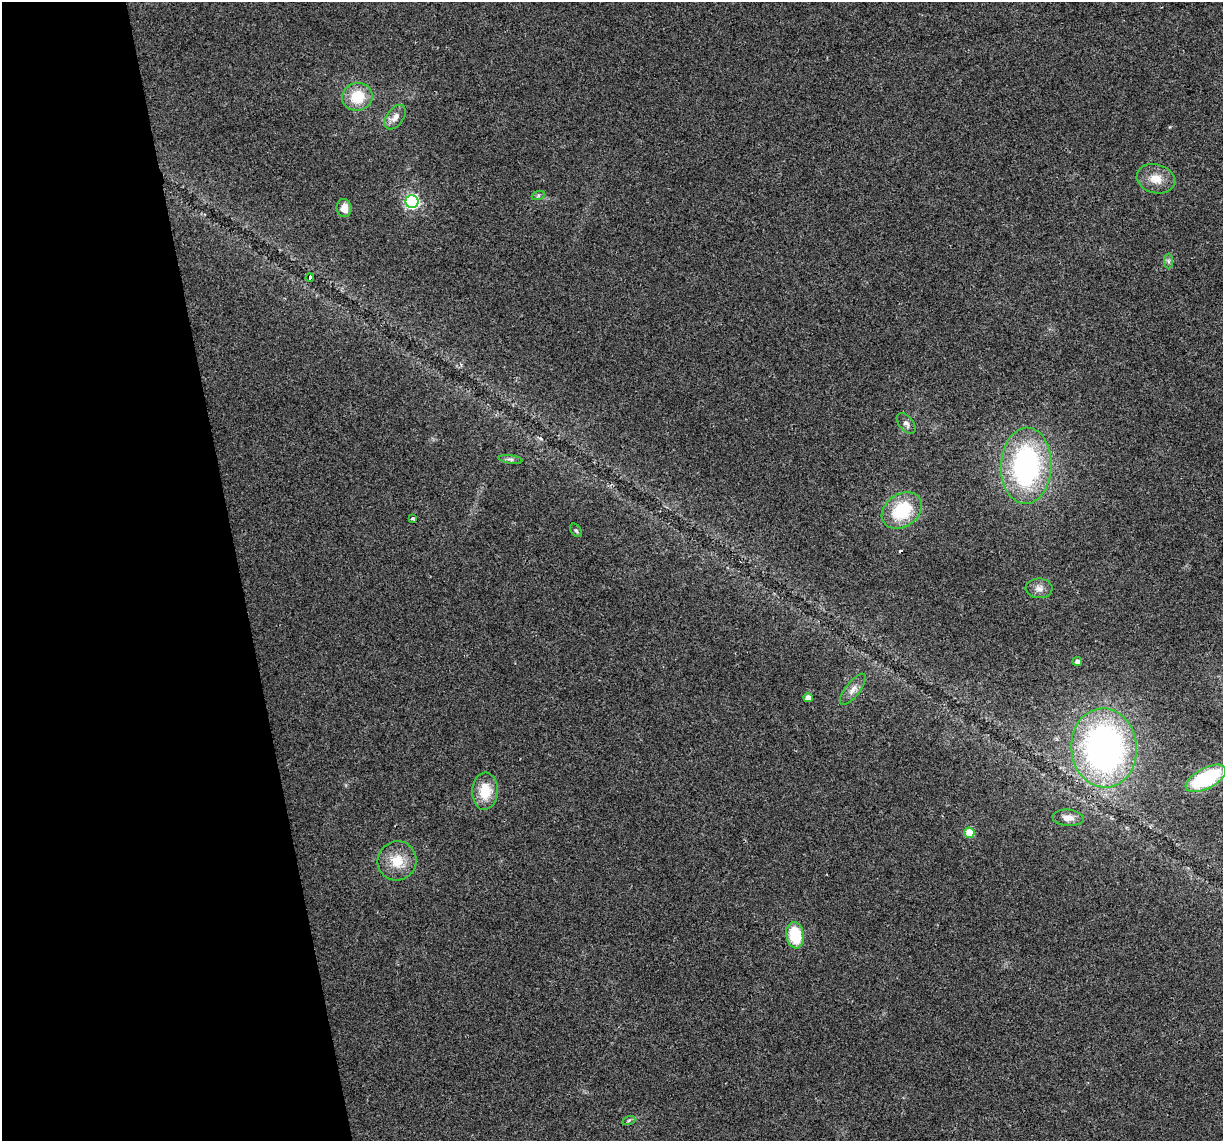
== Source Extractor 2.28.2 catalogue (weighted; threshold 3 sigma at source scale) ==
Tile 5 of 4 x 4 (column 1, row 2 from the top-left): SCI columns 1-1221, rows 2353-3491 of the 4883 x 4659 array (HDU 1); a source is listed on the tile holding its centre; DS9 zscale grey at full resolution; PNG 1225 x 1143 px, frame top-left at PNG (2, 2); each listed source drawn as its Kron ellipse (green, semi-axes under 4 px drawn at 4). Shown black and unused: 19% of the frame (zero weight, under 2 of 3 exposures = <1% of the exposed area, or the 3 px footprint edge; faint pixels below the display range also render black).
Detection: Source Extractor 2.28.2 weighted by HDU 2 'WHT'; one run over the whole footprint, this tile lists its part. Background 0.0499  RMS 0.0068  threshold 0.0307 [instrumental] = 3 sigma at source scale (4.5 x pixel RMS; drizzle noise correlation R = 1.50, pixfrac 1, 0.0396/0.0396 arcsec/px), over >= 5 px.
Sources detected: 27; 1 cosmic-ray / hot-pixel residue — neither listed nor drawn; the other 26 listed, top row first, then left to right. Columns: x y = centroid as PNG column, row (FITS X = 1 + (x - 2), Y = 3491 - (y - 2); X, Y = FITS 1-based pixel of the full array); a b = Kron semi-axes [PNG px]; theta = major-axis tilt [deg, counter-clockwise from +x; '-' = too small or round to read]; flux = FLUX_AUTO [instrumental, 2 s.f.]
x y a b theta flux
357 97 15 14 - 19
395 117 14 8 54 5
1156 179 19 14 -15 10
538 196 7 4 20 1.2
412 202 6 6 - 130
344 208 9 7 -82 7
1168 261 7 4 -90 1.4
310 278 4 3 - 8
906 423 12 7 -50 2.6
510 459 12 4 -8 1.9
1026 466 38 25 87 120
902 511 22 16 35 33
413 518 4 3 - 2.2
576 530 7 5 -53 1.2
1039 588 13 10 -2 4.5
1077 661 5 4 - 2.2
853 689 19 7 52 4.9
808 698 5 4 - 4.7
1104 748 39 33 -85 240
1206 778 22 10 27 59
485 791 18 13 86 16
1068 818 16 8 -5 4.7
969 833 5 5 - 21
397 861 20 19 - 15
795 935 13 8 -79 28
629 1120 6 4 20 1.2